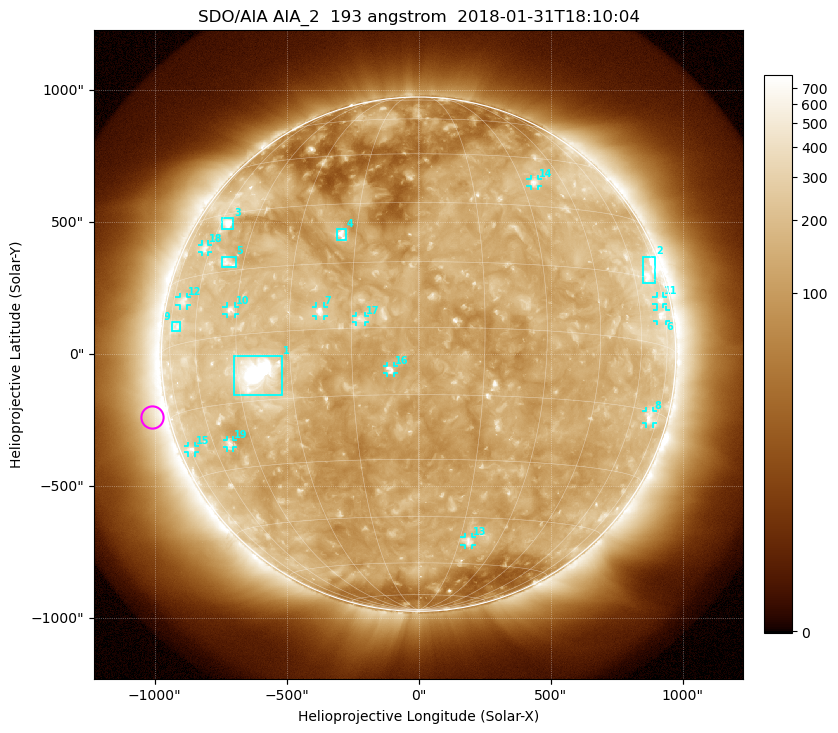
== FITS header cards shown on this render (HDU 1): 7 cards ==
TELESCOP= 'SDO/AIA'
INSTRUME= 'AIA_2'
WAVELNTH=                  193
WAVEUNIT= 'angstrom'
DATE-OBS= '2018-01-31T18:10:04.84'
CTYPE1  = 'HPLN-TAN'
CTYPE2  = 'HPLT-TAN'

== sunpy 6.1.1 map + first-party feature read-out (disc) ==
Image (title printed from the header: SDO/AIA AIA_2  193 angstrom  2018-01-31T18:10:04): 1024 x 1024 px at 2.4 arcsec/px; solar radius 974 arcsec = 406 px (full disc in frame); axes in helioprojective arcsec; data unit not stated in the header (colour bar unlabelled)
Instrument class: DISC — disc imager (sunpy class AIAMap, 193 A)
Bright regions (active regions / flare kernels): reference = the median radial profile (limb darkening/brightening removed); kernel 9 px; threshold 5 sigma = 256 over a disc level ~137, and >= 1.15x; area >= 12 px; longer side >= 10 px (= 24 arcsec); searched inside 0.97 R_sun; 19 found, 19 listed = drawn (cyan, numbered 1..; 13 of them under ~33 arcsec drawn as corner ticks so the feature stays visible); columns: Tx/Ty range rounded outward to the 5 arcsec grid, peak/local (2 s.f.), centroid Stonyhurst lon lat
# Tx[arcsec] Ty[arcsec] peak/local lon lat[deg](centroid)
1 -700..-515 -155..-5 21 -40 -9
2 850..900 265..370 5.2 +69 +16
3 -745..-700 475..515 5.9 -56 +27
4 -310..-275 435..475 6.6 -19 +22
5 -750..-690 330..370 3.9 -51 +17
6 905..935 125..165 3.8 +72 +7
7 -390..-360 145..180 5.7 -22 +4
8 860..890 -265..-215 3.4 +69 -16
9 -935..-900 85..120 3.1 -71 +4
10 -730..-695 150..180 4.6 -47 +6
11 900..930 190..220 3.7 +72 +10
12 -905..-875 185..215 3 -68 +10
13 175..205 -725..-690 4.1 +18 -52
14 425..450 635..665 4 +34 +37
15 -875..-845 -375..-345 3.4 -74 -23
16 -120..-90 -75..-45 4.5 -6 -9
17 -235..-205 120..145 3.7 -13 +2
18 -820..-800 385..415 3.1 -63 +22
19 -725..-700 -355..-325 3.6 -53 -24
Off-limb structures (1.02-1.3 R_sun): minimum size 162 px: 5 found; the strongest spans PA ~55..140 deg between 1.02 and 1.3 R_sun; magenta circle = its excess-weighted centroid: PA ~105 deg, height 1.06 R_sun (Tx ~-1010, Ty ~-235 arcsec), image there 1.9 x the reference